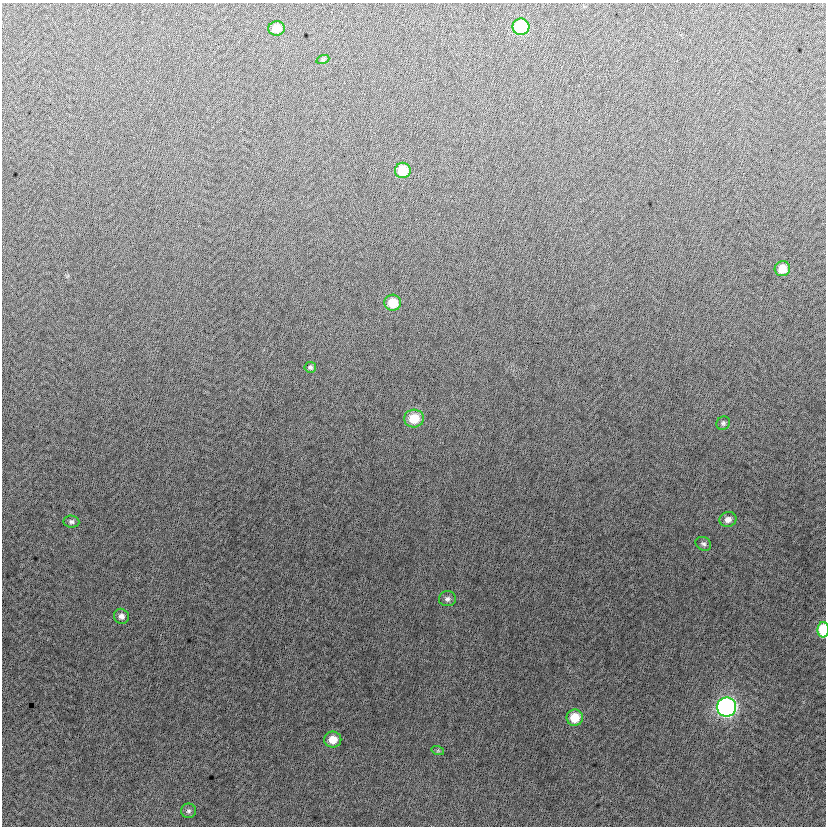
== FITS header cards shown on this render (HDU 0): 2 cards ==
NAXIS1  =                  824
NAXIS2  =                  824

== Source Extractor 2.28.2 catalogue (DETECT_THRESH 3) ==
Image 824 x 824 px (HDU 0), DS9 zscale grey, 1 PNG px = 1 image px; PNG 828 x 828 px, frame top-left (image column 1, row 824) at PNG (2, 3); each listed source drawn as its Kron ellipse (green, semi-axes under 4 px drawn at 4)
Background -5.13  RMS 13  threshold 37.6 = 3 sigma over >= 5 px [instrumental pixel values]
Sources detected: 20; all 20 listed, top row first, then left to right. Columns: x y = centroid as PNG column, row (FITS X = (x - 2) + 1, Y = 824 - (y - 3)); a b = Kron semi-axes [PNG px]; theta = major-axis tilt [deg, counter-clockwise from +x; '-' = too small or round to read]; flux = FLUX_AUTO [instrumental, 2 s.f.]
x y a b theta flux
521 27 8 8 - 56000
277 28 8 7 - 12000
323 59 7 4 19 1300
403 170 8 7 - 24000
782 269 8 7 - 12000
393 303 8 8 - 18000
310 367 6 5 - 1700
414 418 10 9 - 21000
723 423 7 6 - 2100
728 519 8 7 - 4900
71 522 8 6 -5 2200
703 544 8 6 -29 2200
447 599 8 7 - 3000
121 616 8 7 - 3500
823 630 8 5 89 35000
727 707 10 9 - 250000
575 718 8 8 - 18000
333 740 8 8 - 12000
438 751 6 4 -18 1200
188 811 7 7 - 2300
At the frame edge (FLAGS 8, measured only in part): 1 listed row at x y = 823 630